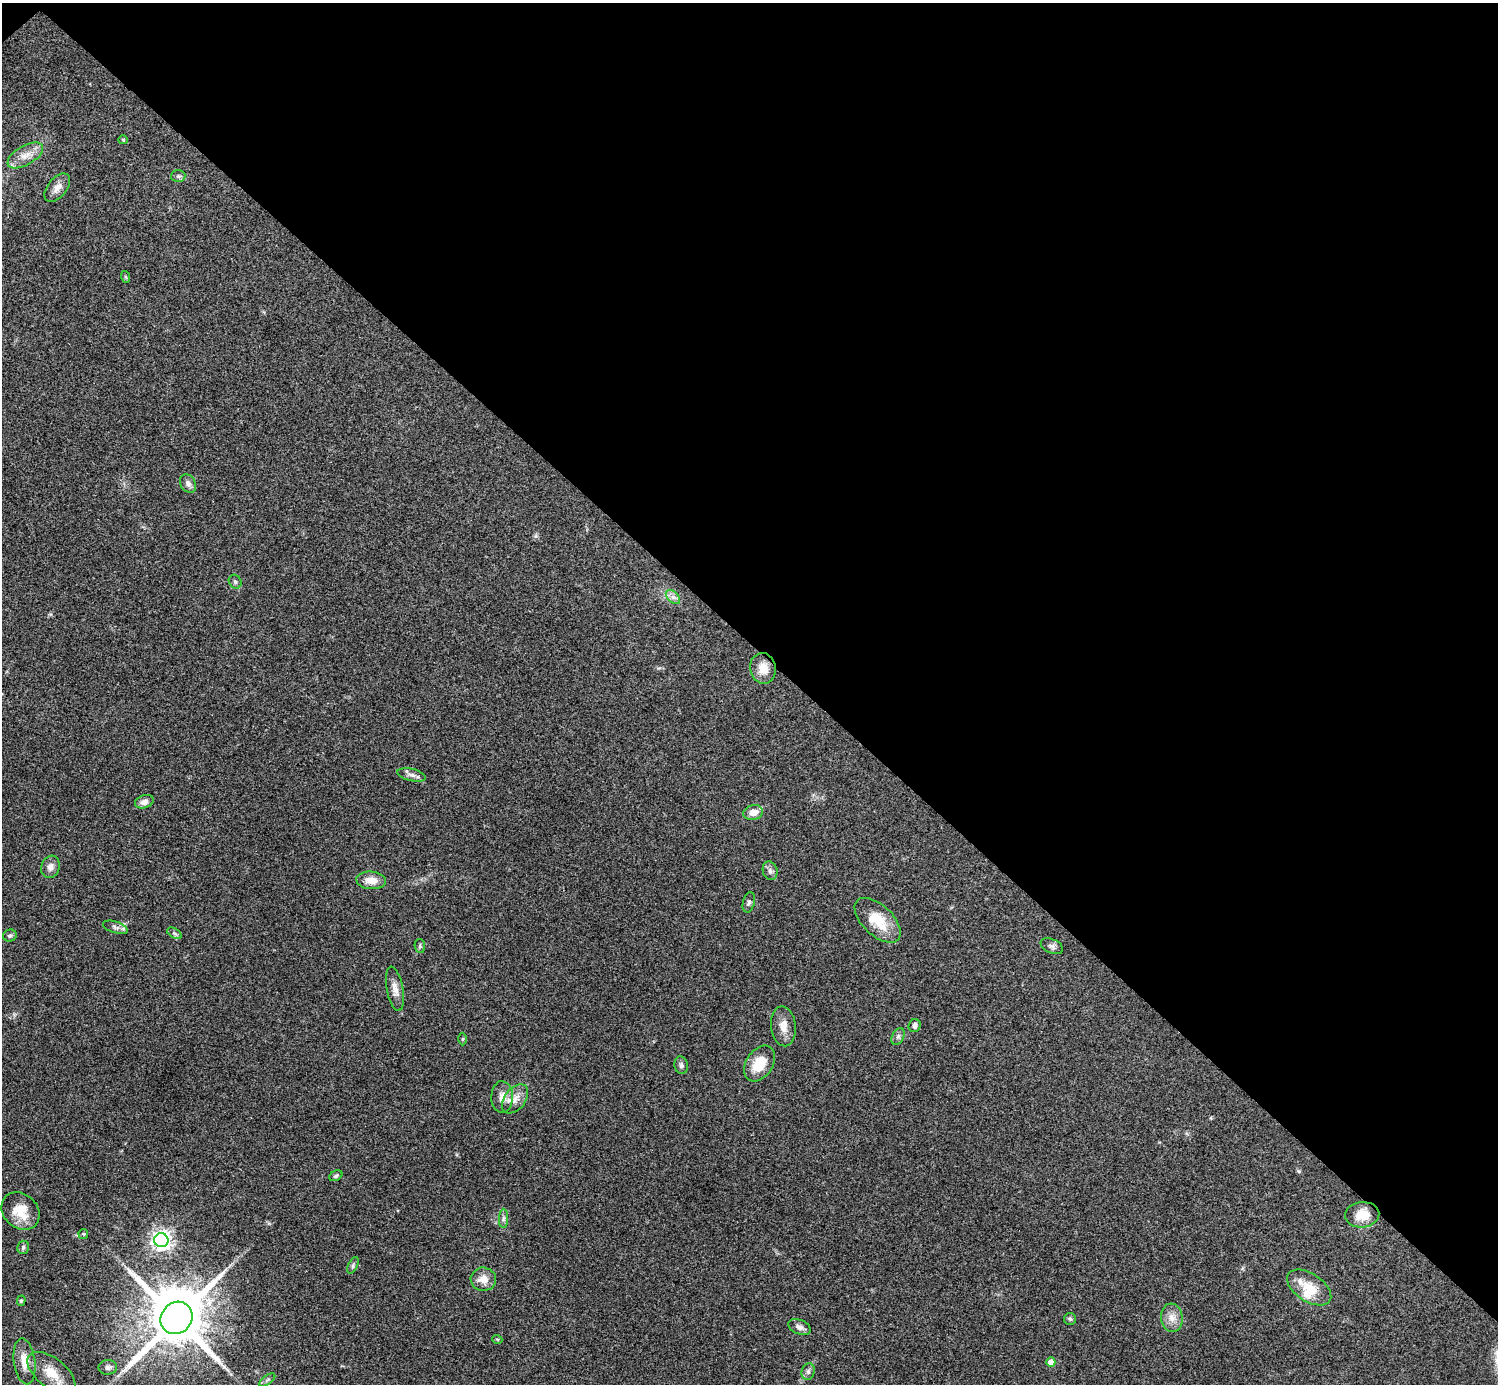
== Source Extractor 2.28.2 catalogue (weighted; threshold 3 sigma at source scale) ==
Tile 3 of 4 x 4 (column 3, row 1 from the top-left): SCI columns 2993-4488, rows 4305-5686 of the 5985 x 5985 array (HDU 1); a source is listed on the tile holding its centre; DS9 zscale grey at full resolution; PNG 1500 x 1386 px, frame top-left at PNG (2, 3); each listed source drawn as its Kron ellipse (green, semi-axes under 4 px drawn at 4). Shown black and unused: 47% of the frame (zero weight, under 3 of 4 exposures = <1% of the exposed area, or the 3 px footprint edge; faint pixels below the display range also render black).
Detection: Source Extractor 2.28.2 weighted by HDU 2 'WHT'; one run over the whole footprint, this tile lists its part. Background 0.0709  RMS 0.0053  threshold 0.0239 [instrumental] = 3 sigma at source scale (4.5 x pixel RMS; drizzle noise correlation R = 1.50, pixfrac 1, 0.05/0.05 arcsec/px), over >= 5 px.
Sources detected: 57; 4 inside a brighter listed object's ellipse — not listed separately; the other 53 listed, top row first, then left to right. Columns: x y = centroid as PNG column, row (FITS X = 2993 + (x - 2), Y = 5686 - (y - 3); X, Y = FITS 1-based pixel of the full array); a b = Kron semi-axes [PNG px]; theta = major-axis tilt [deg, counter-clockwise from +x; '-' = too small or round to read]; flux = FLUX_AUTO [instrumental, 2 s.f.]
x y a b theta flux
123 140 5 4 - 0.51
25 155 20 9 30 6.2
178 176 7 6 - 1.2
57 188 16 9 51 4
126 277 6 4 -70 0.6
188 483 10 7 -59 2.2
235 582 7 6 - 1.2
673 597 8 5 -44 2
763 668 15 13 -78 7.4
411 775 14 6 -13 2.6
144 802 9 6 19 3.1
753 812 10 7 14 5.5
50 867 11 9 71 3
770 871 9 7 -74 1.9
371 880 15 9 -5 6.4
749 902 10 5 77 1.5
878 920 28 15 -44 14
115 927 13 5 -18 1.7
174 933 8 4 -31 1
10 936 6 6 - 1.2
420 946 7 5 -80 0.92
1052 946 12 7 -23 1.9
395 989 22 8 -79 4.5
783 1026 20 12 -84 5.8
915 1026 6 6 - 2
898 1036 9 6 63 1.5
462 1039 6 4 89 0.62
759 1064 19 13 56 13
681 1065 9 7 -81 1.6
502 1097 16 11 89 4.5
515 1099 16 10 52 5.1
336 1176 7 5 29 1.1
21 1211 21 17 -43 10
1362 1215 17 12 5 8.9
503 1218 10 4 90 1.3
83 1234 5 5 - 0.61
161 1240 7 7 - 280
23 1247 7 6 - 1.3
353 1265 9 4 65 1.1
483 1279 13 11 -7 5.7
1309 1287 25 14 -33 11
21 1301 5 4 - 0.71
177 1318 17 15 49 4300
1172 1318 14 11 -83 5
1070 1319 6 6 - 0.96
800 1327 12 7 -24 2.2
497 1339 5 3 - 0.58
25 1361 23 10 -82 8
1051 1362 4 4 - 5.5
108 1367 9 7 3 2
808 1372 8 6 76 1.5
51 1373 28 14 -38 11
267 1380 9 4 35 1.2